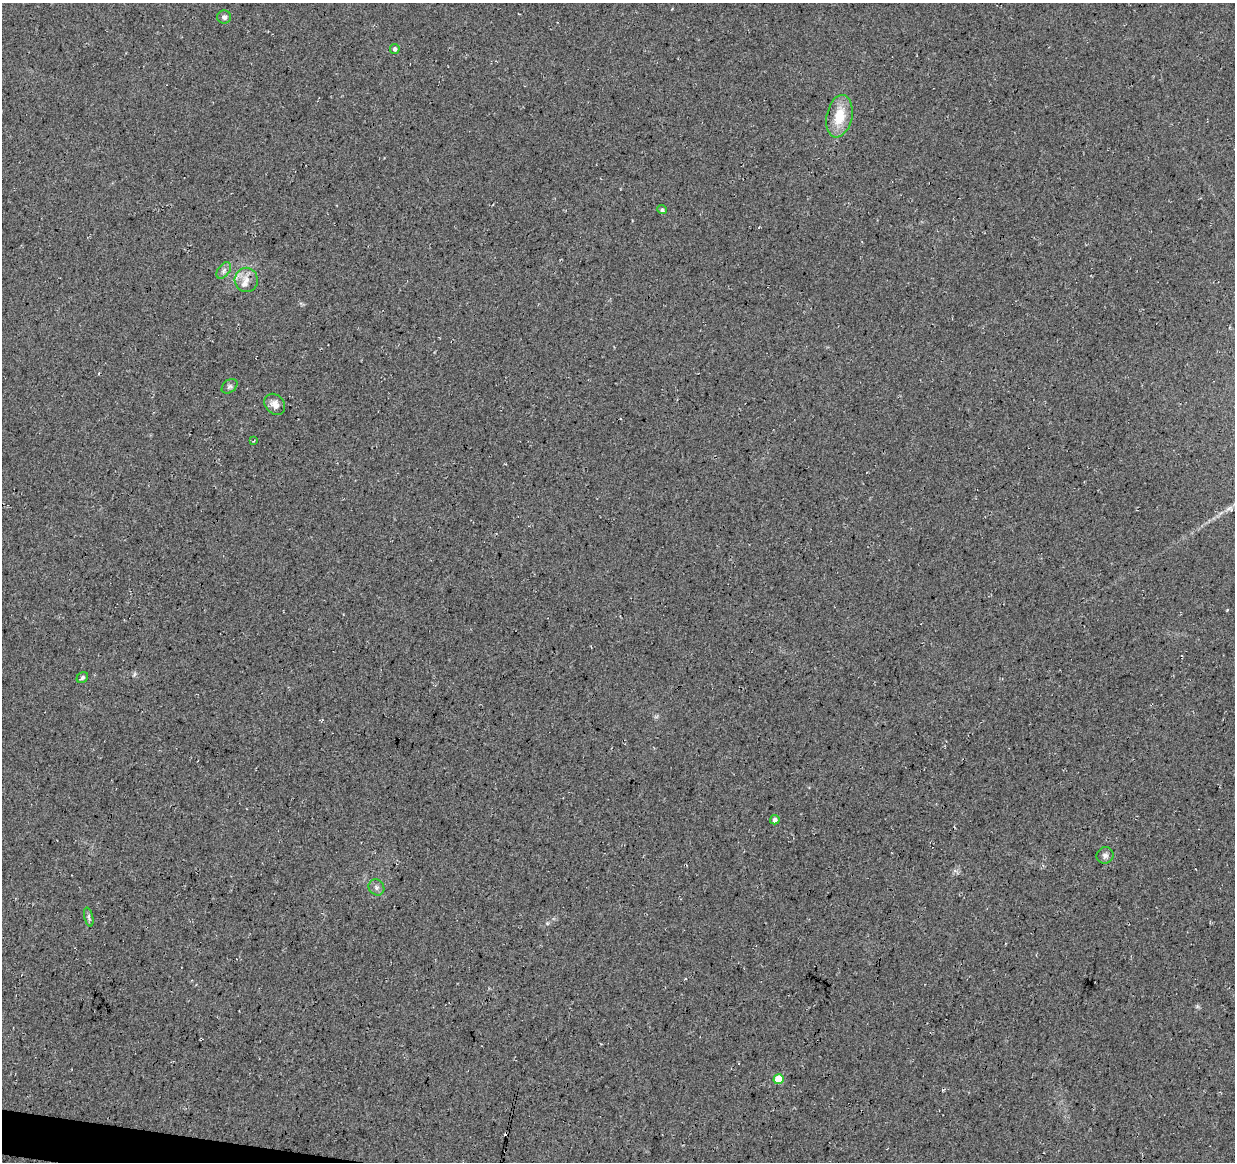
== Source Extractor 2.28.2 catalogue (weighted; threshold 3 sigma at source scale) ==
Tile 7 of 4 x 4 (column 3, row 2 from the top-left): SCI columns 2469-3701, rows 2544-3703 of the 4944 x 5147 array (HDU 1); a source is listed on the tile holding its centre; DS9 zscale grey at full resolution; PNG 1237 x 1164 px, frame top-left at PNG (2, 3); each listed source drawn as its Kron ellipse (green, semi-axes under 4 px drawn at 4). Shown black and unused: <1% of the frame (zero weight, under 3 of 4 exposures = <1% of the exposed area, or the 3 px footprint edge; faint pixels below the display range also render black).
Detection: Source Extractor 2.28.2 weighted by HDU 2 'WHT'; one run over the whole footprint, this tile lists its part. Background 0.0376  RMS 0.01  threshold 0.0463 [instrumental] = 3 sigma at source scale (4.5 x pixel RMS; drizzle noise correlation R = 1.50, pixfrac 1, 0.0396/0.0396 arcsec/px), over >= 5 px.
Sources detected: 17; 1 cosmic-ray / hot-pixel residue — neither listed nor drawn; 1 inside a brighter listed object's ellipse — not listed separately; the other 15 listed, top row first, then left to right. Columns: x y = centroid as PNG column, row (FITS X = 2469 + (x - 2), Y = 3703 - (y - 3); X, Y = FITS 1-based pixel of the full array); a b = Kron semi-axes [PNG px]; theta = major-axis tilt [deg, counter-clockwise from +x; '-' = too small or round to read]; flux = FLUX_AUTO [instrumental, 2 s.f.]
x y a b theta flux
224 17 7 6 - 3.1
395 49 5 4 - 3
839 116 21 13 78 26
662 210 5 4 - 2
224 271 9 5 53 3.2
246 280 12 11 - 9.2
229 386 9 6 39 2.6
275 404 12 9 -46 6.8
254 440 4 3 - 0.92
82 677 6 5 - 2.5
775 820 5 4 - 3.7
1105 855 8 8 - 3.7
376 887 8 7 - 3.5
89 917 10 4 -77 2.3
779 1079 5 5 - 28